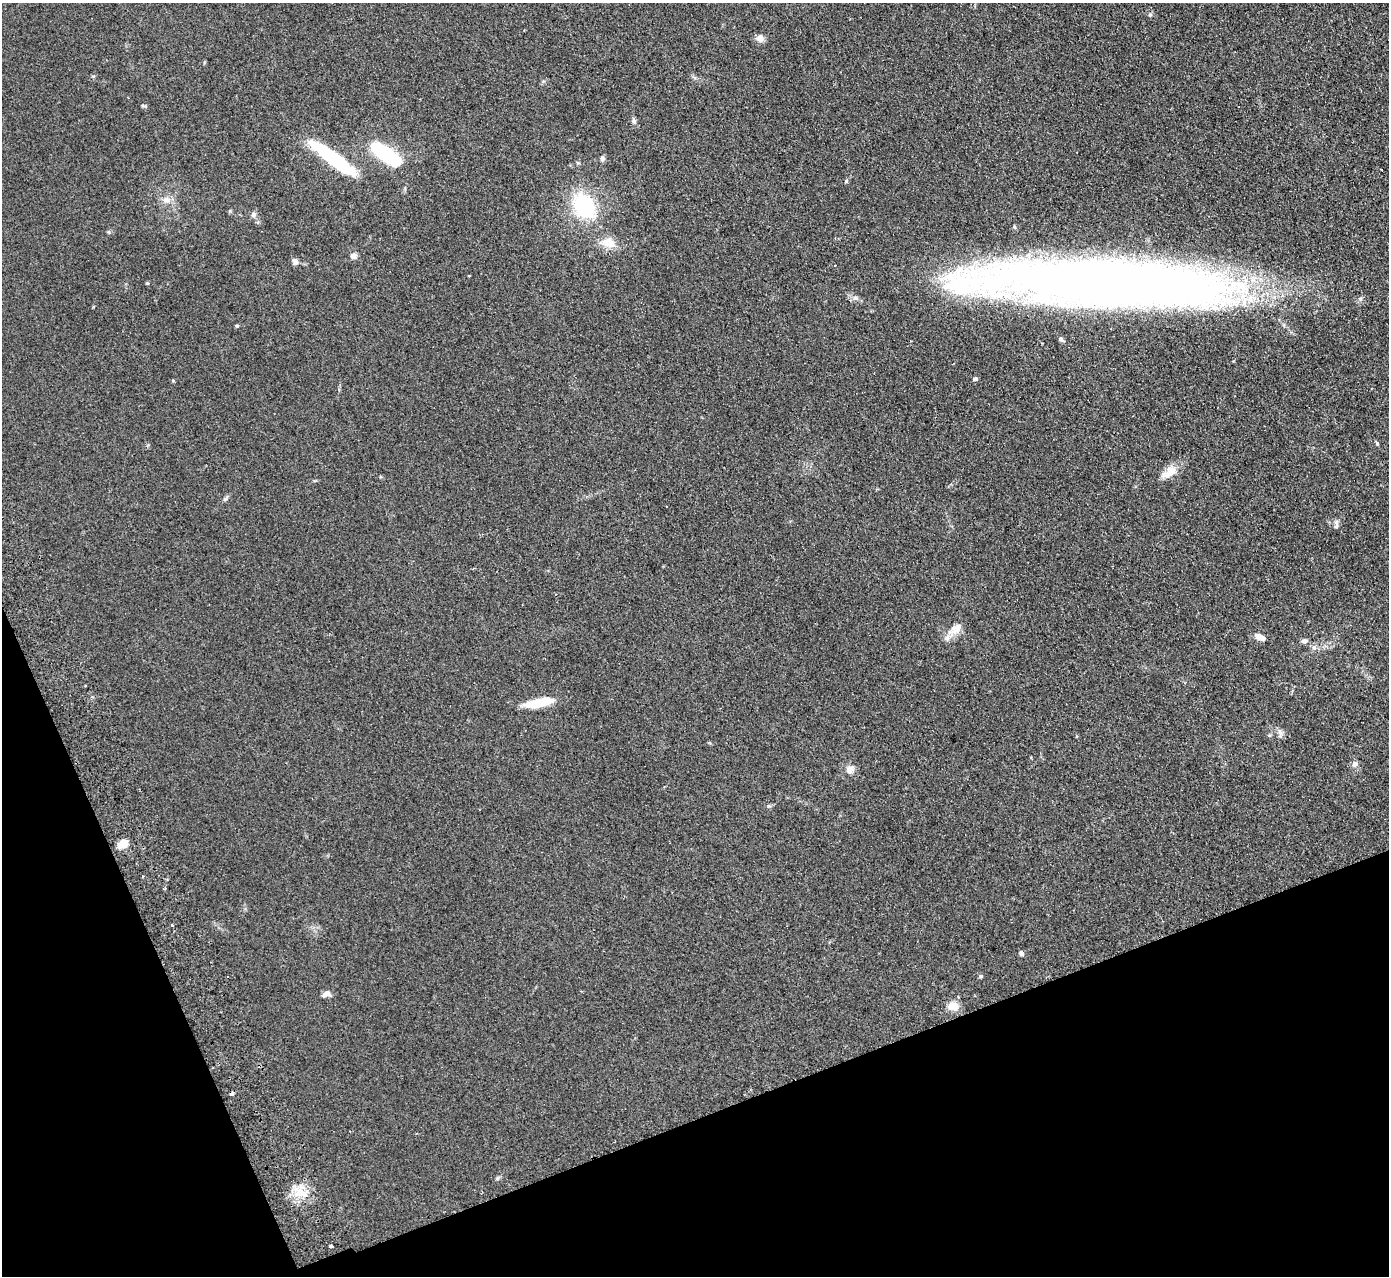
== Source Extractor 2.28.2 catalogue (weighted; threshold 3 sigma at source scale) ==
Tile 14 of 4 x 4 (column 2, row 4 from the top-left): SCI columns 1444-2830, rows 182-1455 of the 5659 x 5589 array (HDU 1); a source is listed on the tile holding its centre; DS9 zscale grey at full resolution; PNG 1391 x 1278 px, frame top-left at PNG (2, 3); no overlay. Shown black and unused: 19% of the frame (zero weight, under 2 of 3 exposures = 3% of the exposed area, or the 3 px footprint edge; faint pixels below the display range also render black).
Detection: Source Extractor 2.28.2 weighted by HDU 2 'WHT'; one run over the whole footprint, this tile lists its part. Background 0.126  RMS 0.012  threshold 0.0538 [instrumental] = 3 sigma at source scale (4.5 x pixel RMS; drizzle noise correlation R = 1.50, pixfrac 1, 0.05/0.05 arcsec/px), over >= 5 px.
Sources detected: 45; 2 cosmic-ray / hot-pixel residue — not listed; the other 43 listed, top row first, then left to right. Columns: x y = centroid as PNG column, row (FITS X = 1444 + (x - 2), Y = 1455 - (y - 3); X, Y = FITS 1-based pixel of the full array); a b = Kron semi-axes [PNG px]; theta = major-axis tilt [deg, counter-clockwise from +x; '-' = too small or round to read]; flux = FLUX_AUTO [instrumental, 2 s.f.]
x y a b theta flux
1150 15 6 4 1 1.6
760 38 11 8 -4 5.5
633 121 7 6 - 3.2
385 154 24 10 -37 120
602 158 7 6 - 2.7
334 159 48 9 -37 130
578 163 6 3 -19 1.3
846 181 5 4 - 1.4
166 200 10 8 6 6.5
584 206 29 21 -51 88
253 214 7 7 - 3.1
609 243 15 11 -18 18
353 256 8 7 - 4.9
295 261 9 7 -56 3.9
469 276 3 2 - 2.2
1101 283 261 41 -2 1600
237 326 4 4 - 1.6
1060 339 5 5 - 3
975 379 4 4 - 3.2
1171 471 21 13 48 15
225 499 8 5 45 2.3
1336 523 9 6 -61 3.6
958 627 13 10 63 9.5
1260 637 11 6 -22 8.1
947 638 8 6 68 3.8
1304 641 8 6 6 3.4
1314 647 7 5 -43 3.2
85 686 3 2 - 0.99
539 703 31 8 13 34
1280 734 7 4 71 2.8
1355 764 8 7 - 4.3
850 769 10 9 - 7.5
123 844 9 7 28 17
143 876 3 2 - 1.1
164 889 4 3 - 1.4
172 925 3 3 - 4
1021 953 6 5 - 2.9
981 976 5 4 - 1.5
326 994 11 7 30 5.3
953 1006 11 9 -8 15
232 1093 4 3 - 6.8
299 1193 11 4 32 6.8
331 1246 3 3 - 11
Overlapping masked pixels (flux is a lower limit): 1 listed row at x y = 1101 283
Unlisted compact peaks at least as high as the median listed source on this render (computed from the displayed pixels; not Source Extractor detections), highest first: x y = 147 283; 768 806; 497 1178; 109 232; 93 76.